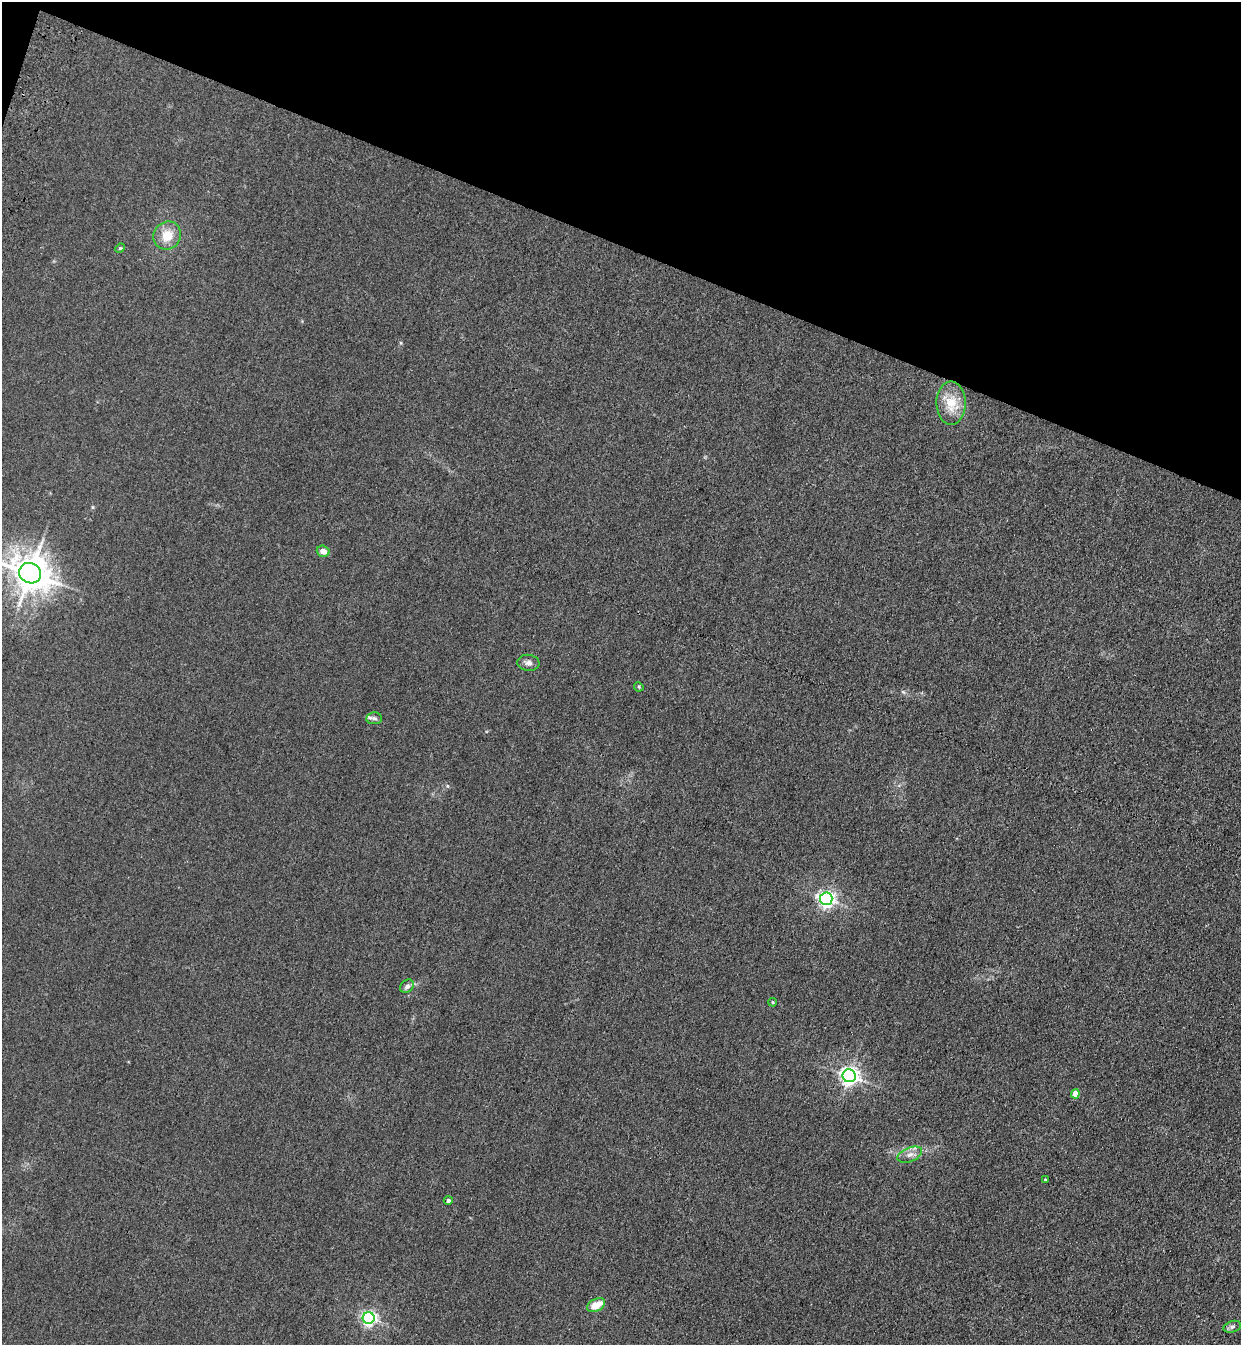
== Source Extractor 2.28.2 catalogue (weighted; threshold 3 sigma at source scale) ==
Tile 2 of 4 x 4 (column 2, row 1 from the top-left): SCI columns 1485-2723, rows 4072-5414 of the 5575 x 5458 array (HDU 1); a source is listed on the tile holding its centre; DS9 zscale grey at full resolution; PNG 1243 x 1347 px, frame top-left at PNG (2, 2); each listed source drawn as its Kron ellipse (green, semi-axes under 4 px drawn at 4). Shown black and unused: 18% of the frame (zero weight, under 3 of 4 exposures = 6% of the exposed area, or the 3 px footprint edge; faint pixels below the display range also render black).
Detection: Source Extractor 2.28.2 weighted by HDU 2 'WHT'; one run over the whole footprint, this tile lists its part. Background 0.0343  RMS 0.0055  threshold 0.0248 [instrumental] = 3 sigma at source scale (4.5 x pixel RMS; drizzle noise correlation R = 1.50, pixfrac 1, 0.05/0.05 arcsec/px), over >= 5 px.
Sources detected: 19; all 19 listed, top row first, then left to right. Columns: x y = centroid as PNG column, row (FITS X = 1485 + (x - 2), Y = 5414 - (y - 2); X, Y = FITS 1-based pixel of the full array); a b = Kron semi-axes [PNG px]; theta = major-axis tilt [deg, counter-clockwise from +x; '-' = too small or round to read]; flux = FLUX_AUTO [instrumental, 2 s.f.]
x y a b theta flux
167 236 14 13 - 10
120 248 5 4 - 0.63
951 403 21 14 -90 12
323 551 6 5 - 3.5
30 573 11 10 - 1200
528 663 11 8 -5 2.2
639 687 5 4 - 0.54
374 718 8 6 3 1.6
826 899 6 6 - 190
407 986 7 6 - 2.2
773 1002 4 3 - 0.58
849 1076 6 6 - 240
1075 1094 4 4 - 8.1
910 1155 13 7 21 3.4
1045 1180 3 3 - 2.6
448 1200 4 4 - 1.8
596 1305 9 6 29 8.6
369 1318 6 6 - 140
1232 1327 9 5 17 1.4
Isophote crosses this tile's border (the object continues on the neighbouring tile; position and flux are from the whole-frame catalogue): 1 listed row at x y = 30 573